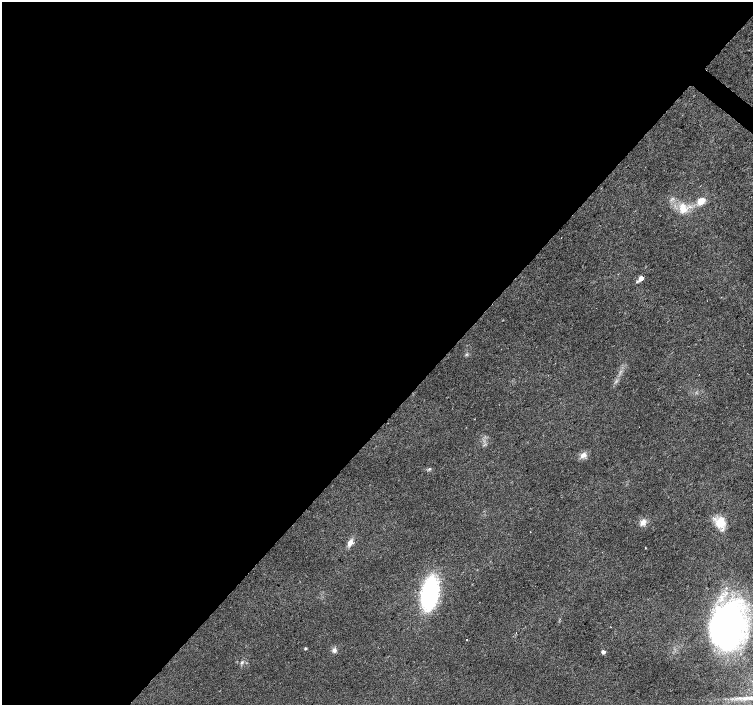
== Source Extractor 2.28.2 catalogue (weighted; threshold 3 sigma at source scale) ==
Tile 5 of 4 x 4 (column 1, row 2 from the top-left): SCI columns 6-1506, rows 3048-4452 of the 6009 x 6027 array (HDU 1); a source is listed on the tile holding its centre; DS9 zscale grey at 2 x 2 block average (1 PNG px = mean of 2 x 2 image px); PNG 755 x 707 px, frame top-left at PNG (2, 2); no overlay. Shown black and unused: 60% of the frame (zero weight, under 2 of 3 exposures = <1% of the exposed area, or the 3 px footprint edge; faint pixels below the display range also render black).
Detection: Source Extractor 2.28.2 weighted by HDU 2 'WHT'; one run over the whole footprint, this tile lists its part. Background 0.0153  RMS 0.0065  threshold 0.0292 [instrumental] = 3 sigma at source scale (4.5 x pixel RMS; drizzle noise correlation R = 1.50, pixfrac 1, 0.0396/0.0396 arcsec/px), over >= 5 px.
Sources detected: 21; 1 inside a brighter object's white glare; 1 cosmic-ray / hot-pixel residue — not listed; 1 inside a brighter listed object's ellipse — not listed separately; the other 18 listed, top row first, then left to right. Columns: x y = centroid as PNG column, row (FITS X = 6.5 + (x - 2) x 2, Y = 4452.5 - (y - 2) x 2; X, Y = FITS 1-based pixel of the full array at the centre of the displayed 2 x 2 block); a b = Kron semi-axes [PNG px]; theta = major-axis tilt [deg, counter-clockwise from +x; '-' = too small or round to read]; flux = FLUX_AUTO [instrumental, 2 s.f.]
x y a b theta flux
701 201 9 6 34 15
683 210 10 7 -2 13
641 278 3 3 - 15
637 281 4 3 - 1.9
466 354 4 2 - 1.6
583 455 9 6 26 7.9
429 469 3 2 - 1.3
643 522 8 6 48 8.8
720 522 13 12 - 26
350 543 9 5 59 9.2
430 593 23 12 81 230
729 625 39 28 85 430
611 627 2 2 - 0.94
516 633 2 2 - 1
305 648 3 3 - 2.1
334 650 6 5 - 4.8
603 652 3 3 - 8.5
242 662 5 3 - 2.3
Isophote crosses this tile's border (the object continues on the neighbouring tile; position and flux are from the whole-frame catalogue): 1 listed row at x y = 729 625